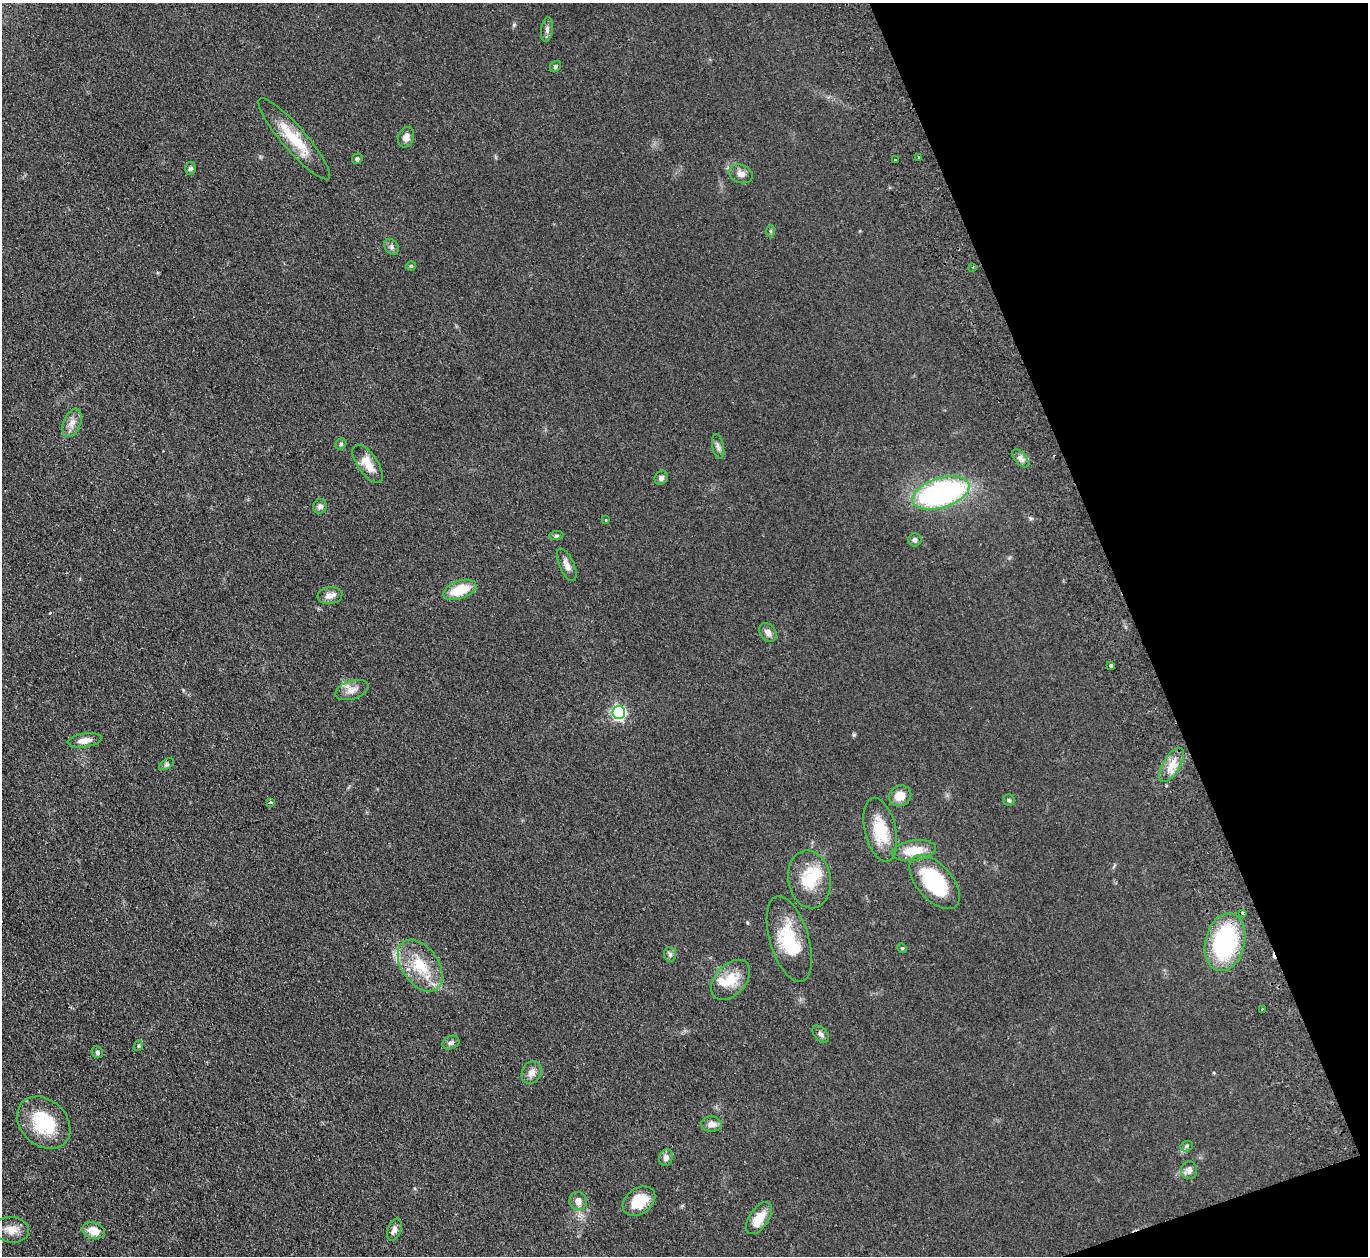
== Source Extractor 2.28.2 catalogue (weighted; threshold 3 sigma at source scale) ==
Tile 12 of 4 x 4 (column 4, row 3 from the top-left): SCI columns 4155-5520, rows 1431-2684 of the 5574 x 5496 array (HDU 1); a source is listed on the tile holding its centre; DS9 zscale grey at full resolution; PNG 1370 x 1258 px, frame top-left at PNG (2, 3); each listed source drawn as its Kron ellipse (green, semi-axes under 4 px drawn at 4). Shown black and unused: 18% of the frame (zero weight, under 2 of 3 exposures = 3% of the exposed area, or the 3 px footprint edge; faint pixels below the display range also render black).
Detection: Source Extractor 2.28.2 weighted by HDU 2 'WHT'; one run over the whole footprint, this tile lists its part. Background 0.0465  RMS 0.0085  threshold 0.038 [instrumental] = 3 sigma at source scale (4.5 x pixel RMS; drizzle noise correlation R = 1.50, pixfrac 1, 0.05/0.05 arcsec/px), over >= 5 px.
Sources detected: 69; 2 inside a brighter object's white glare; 1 cosmic-ray / hot-pixel residue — neither listed nor drawn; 1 inside a brighter listed object's ellipse — not listed separately; the other 65 listed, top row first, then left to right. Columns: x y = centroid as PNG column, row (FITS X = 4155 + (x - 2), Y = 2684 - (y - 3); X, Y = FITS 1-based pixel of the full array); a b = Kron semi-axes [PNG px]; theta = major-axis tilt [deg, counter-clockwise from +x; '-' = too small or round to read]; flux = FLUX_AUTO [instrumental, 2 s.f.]
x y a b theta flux
547 30 12 6 82 3
555 66 6 5 - 1.6
406 137 10 8 73 5
294 139 52 12 -49 30
919 158 3 3 - 1.1
357 159 5 5 - 1.5
895 160 3 2 - 1
190 168 6 5 - 2
741 174 12 9 -20 4.7
771 231 6 4 -89 1.2
392 247 8 6 -54 2.4
411 266 5 5 - 0.95
972 267 3 2 - 0.7
72 423 15 9 69 6
341 444 6 5 - 1.5
718 446 13 5 -77 2.9
1021 458 11 5 -49 3.3
368 464 22 10 -55 14
661 478 7 6 - 3
941 493 29 15 18 180
320 506 7 6 - 3.1
606 520 3 3 - 1.1
556 536 7 4 5 1.3
915 540 6 6 - 2.2
567 565 17 7 -66 5.3
460 590 17 9 19 22
330 596 12 8 6 5.3
768 632 10 7 -51 4.1
1111 666 3 3 - 3
352 690 17 9 17 6.8
619 712 7 6 - 140
85 740 17 7 8 6.4
167 764 8 4 31 1.6
1172 765 19 8 59 9.8
900 796 11 10 - 10
1009 800 6 5 - 1.3
270 802 3 3 - 1.5
880 830 33 15 -77 26
914 851 22 10 8 19
809 879 29 21 -81 27
935 882 32 17 -49 66
1242 913 3 2 - 1.3
789 939 44 19 -73 36
1225 942 29 19 76 100
902 948 5 4 - 0.91
670 954 7 6 - 1.9
420 966 29 18 -55 30
731 980 23 15 47 18
1262 1009 3 2 - 0.9
821 1034 10 6 -47 2.6
451 1043 9 6 23 2.7
138 1046 5 3 - 1.1
97 1052 6 5 - 1.7
532 1072 12 9 62 6
44 1123 29 23 -42 42
711 1124 10 7 -3 5.3
1186 1146 6 5 - 1.5
666 1158 8 6 71 3.3
1189 1170 9 8 - 3.5
578 1201 9 8 - 5.7
639 1201 18 12 35 21
759 1218 18 9 56 15
11 1230 17 13 -6 8.7
394 1230 11 6 68 3.5
94 1231 11 8 -14 10
Overlapping masked pixels (flux is a lower limit): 1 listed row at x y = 1225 942